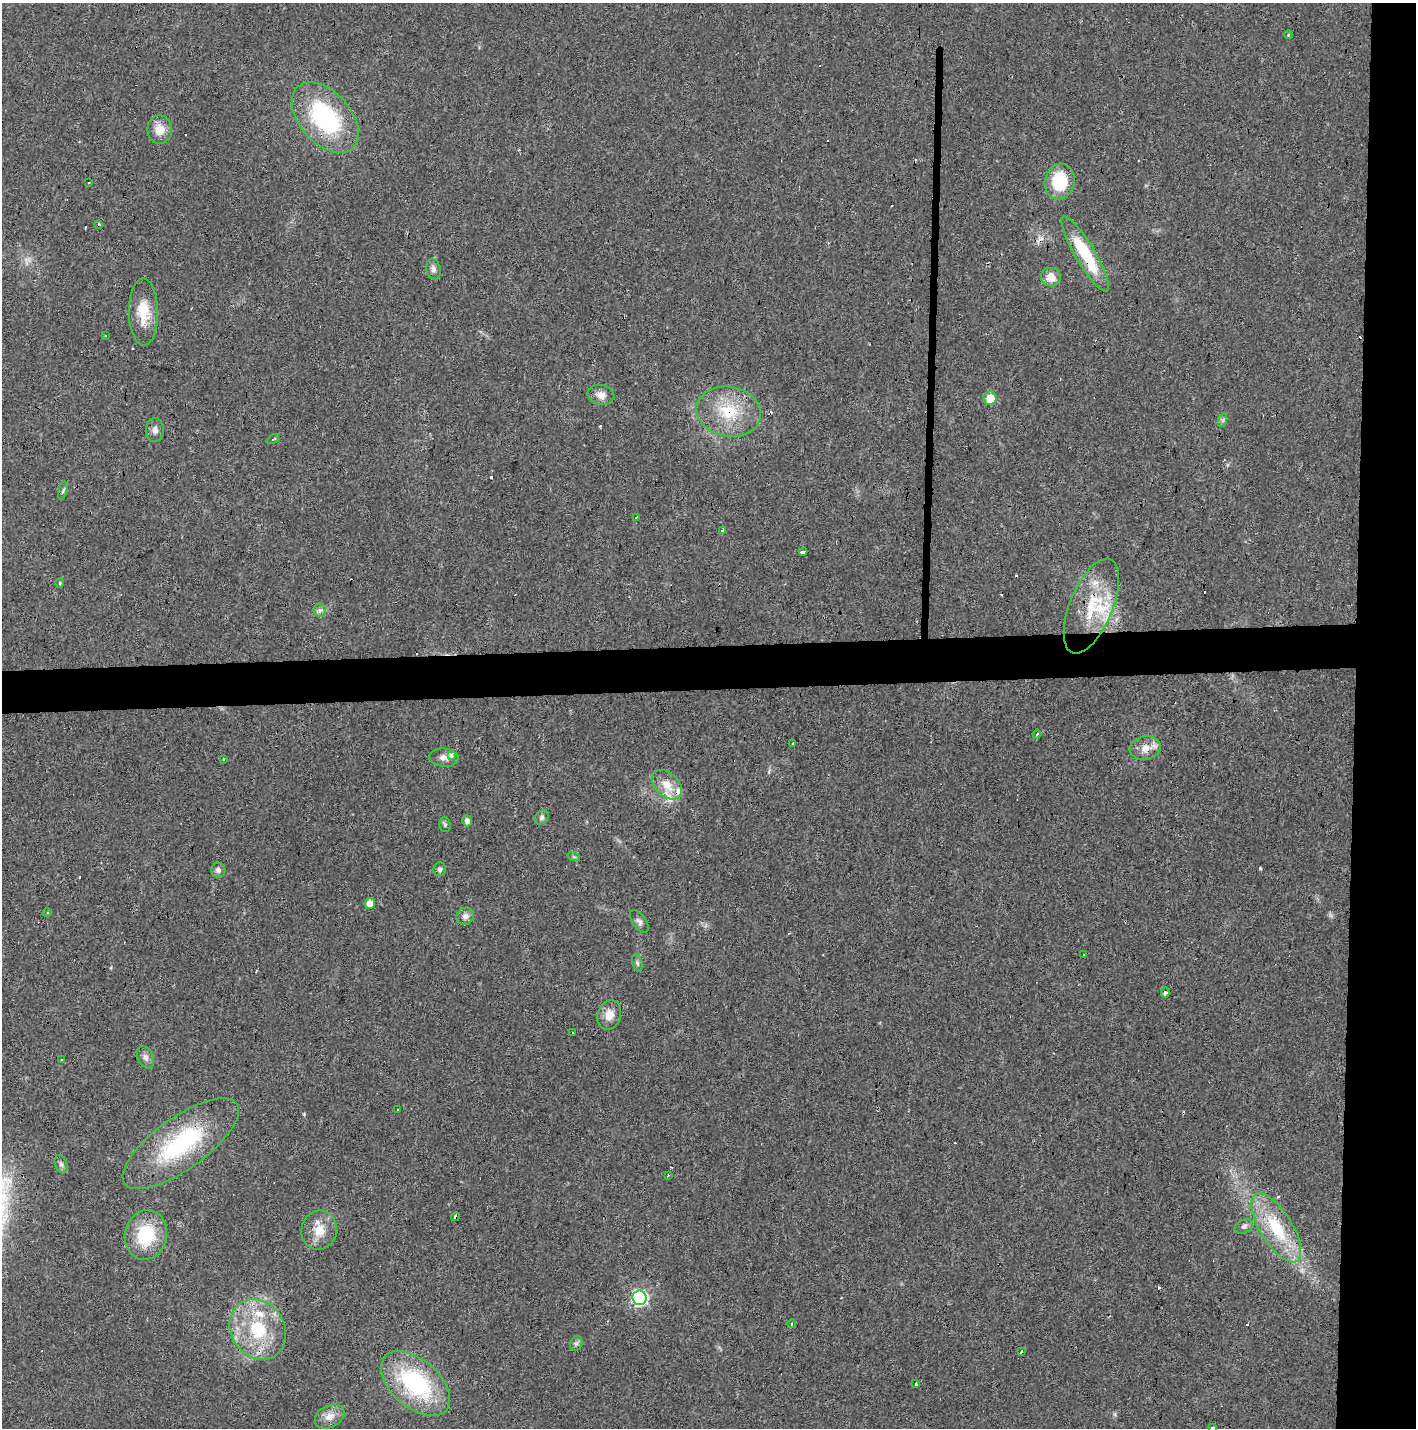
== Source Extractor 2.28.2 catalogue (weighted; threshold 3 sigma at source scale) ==
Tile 6 of 3 x 3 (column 3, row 2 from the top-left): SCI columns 2828-4241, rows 1540-2965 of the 4247 x 4503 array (HDU 1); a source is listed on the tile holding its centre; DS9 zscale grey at full resolution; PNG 1418 x 1430 px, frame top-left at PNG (2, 3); each listed source drawn as its Kron ellipse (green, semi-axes under 4 px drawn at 4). Shown black and unused: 8% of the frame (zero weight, under 3 of 4 exposures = <1% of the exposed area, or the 3 px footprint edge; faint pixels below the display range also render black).
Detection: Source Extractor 2.28.2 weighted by HDU 2 'WHT'; one run over the whole footprint, this tile lists its part. Background 0.0206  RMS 0.0029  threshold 0.0133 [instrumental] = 3 sigma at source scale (4.5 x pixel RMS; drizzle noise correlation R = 1.50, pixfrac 1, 0.0396/0.0396 arcsec/px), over >= 5 px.
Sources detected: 92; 22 cosmic-ray / hot-pixel residue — neither listed nor drawn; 4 inside a brighter listed object's ellipse — not listed separately; the other 66 listed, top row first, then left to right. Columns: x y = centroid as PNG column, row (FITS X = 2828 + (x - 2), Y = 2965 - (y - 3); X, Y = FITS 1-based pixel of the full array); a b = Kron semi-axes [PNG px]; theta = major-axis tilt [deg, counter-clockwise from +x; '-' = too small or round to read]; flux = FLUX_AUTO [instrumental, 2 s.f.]
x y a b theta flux
1288 35 4 3 - 0.25
325 118 41 25 -49 37
160 130 14 12 90 3.8
1060 182 18 15 76 13
88 183 3 2 - 0.43
98 225 3 3 - 1
1085 254 43 10 -59 18
433 269 10 7 -78 1.3
1051 277 10 9 - 3.7
143 312 34 14 -89 8
105 335 2 2 - 0.31
601 395 13 10 -10 2.5
990 398 7 6 - 5
729 412 32 25 -11 14
1223 420 7 4 72 0.55
155 430 12 9 90 1.5
273 439 6 3 33 0.38
63 491 9 3 77 0.53
636 518 3 2 - 0.67
722 530 4 3 - 0.5
803 552 4 3 - 3.8
60 583 5 4 - 0.36
1091 606 50 21 68 17
320 610 7 6 - 0.91
1037 734 4 2 - 0.49
793 743 3 2 - 0.55
1145 748 15 11 11 3.7
451 755 4 3 - 2.1
444 758 15 9 -6 2
224 760 3 3 - 0.6
667 785 17 11 -43 4.6
542 817 8 6 45 0.81
467 821 5 4 - 1.3
445 825 7 5 -88 0.63
574 857 6 4 -18 0.39
440 869 7 6 - 0.8
218 870 7 7 - 1
370 903 5 5 - 2.8
47 913 4 3 - 0.3
465 916 9 8 - 1.5
639 921 13 6 -54 1.1
1084 955 3 2 - 0.54
637 963 9 5 -76 0.66
1165 993 5 3 - 3.4
609 1015 15 11 72 3.3
572 1033 3 3 - 0.79
146 1057 11 8 -65 1.3
61 1059 2 2 - 0.47
398 1110 3 3 - 1.4
181 1144 69 26 35 36
61 1164 9 6 -69 0.88
668 1176 4 2 - 0.26
456 1217 4 3 - 2.4
1244 1226 9 6 28 1.1
1276 1228 39 16 -58 17
319 1230 20 18 76 5.5
146 1235 25 21 76 15
639 1298 7 7 - 68
791 1324 4 3 - 0.32
258 1329 31 26 -58 19
576 1343 8 6 68 0.73
1021 1352 4 3 - 1.7
415 1384 41 24 -41 34
915 1384 3 3 - 2.9
330 1416 15 11 28 2.8
1213 1427 3 3 - 0.97
Overlapping masked pixels (flux is a lower limit): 5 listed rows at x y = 1085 254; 729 412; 1091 606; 456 1217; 1276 1228
Isophote crosses this tile's border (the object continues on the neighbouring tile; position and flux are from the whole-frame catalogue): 1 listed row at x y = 1213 1427
Unlisted compact peaks at least as high as the median listed source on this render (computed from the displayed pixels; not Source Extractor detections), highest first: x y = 1260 868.